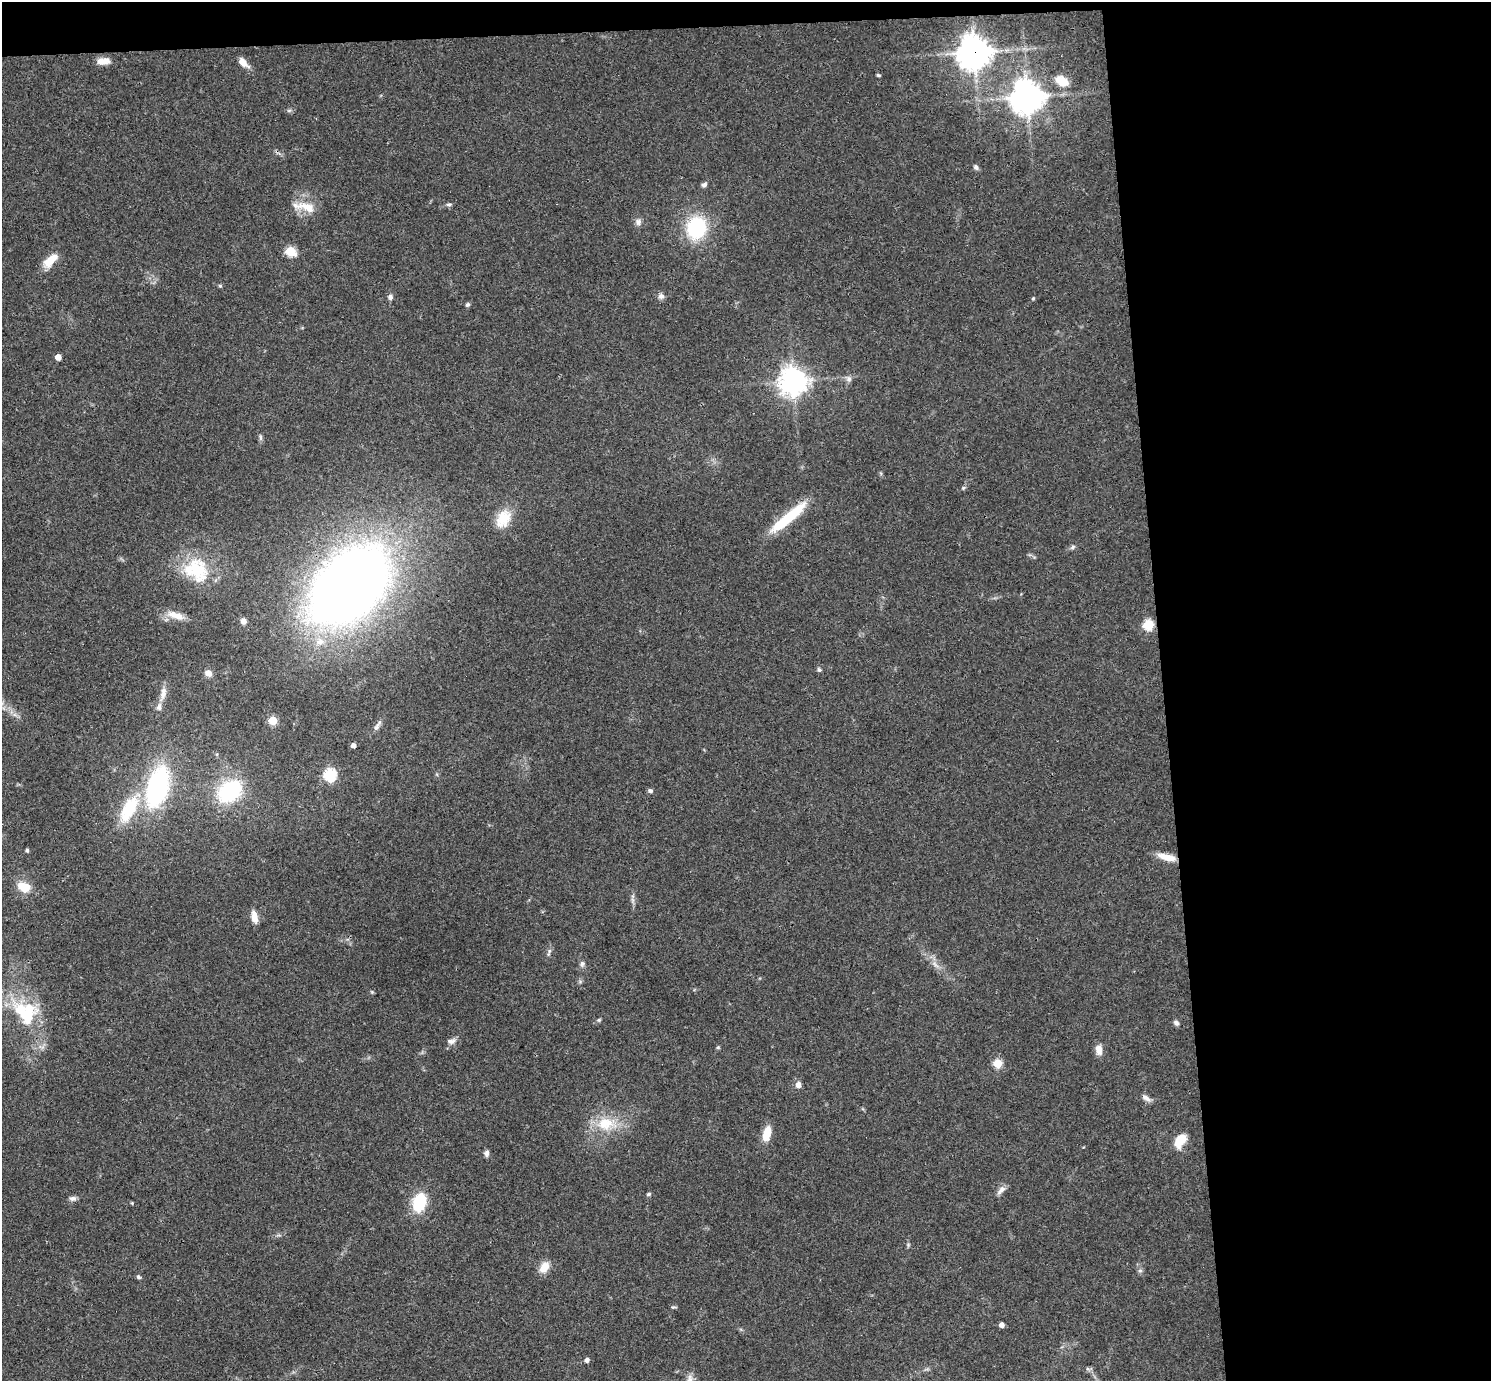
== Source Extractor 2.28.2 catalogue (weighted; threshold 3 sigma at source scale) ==
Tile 3 of 3 x 3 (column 3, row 1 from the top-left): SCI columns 3037-4525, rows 2996-4374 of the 4582 x 4510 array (HDU 1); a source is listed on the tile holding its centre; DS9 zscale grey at full resolution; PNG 1493 x 1383 px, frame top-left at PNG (2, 2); no overlay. Shown black and unused: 24% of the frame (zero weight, under 3 of 4 exposures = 6% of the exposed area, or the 3 px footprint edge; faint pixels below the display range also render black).
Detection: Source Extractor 2.28.2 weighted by HDU 2 'WHT'; one run over the whole footprint, this tile lists its part. Background 0.081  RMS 0.0058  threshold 0.026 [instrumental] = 3 sigma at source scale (4.5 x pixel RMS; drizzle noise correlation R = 1.50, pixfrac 1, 0.05/0.05 arcsec/px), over >= 5 px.
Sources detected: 87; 1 inside a brighter object's white glare — not listed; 6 inside a brighter listed object's ellipse — not listed separately; the other 80 listed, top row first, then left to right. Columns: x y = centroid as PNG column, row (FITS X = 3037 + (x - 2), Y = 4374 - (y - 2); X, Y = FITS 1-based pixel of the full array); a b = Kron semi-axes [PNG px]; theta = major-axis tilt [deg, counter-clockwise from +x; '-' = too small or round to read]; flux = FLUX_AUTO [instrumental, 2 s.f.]
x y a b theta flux
974 52 11 11 - 900
103 61 15 8 6 5.5
243 62 15 7 -45 5
878 75 5 4 - 0.79
1062 81 20 13 -34 9.2
1027 97 10 10 - 990
289 110 7 4 1 1.1
976 167 8 6 -49 1.4
704 185 7 5 38 1.7
449 204 7 5 2 1.3
307 207 28 11 -19 10
638 222 9 8 - 2.4
697 228 17 15 72 52
290 251 6 5 - 31
50 260 18 9 43 11
220 286 5 5 - 0.79
661 296 8 7 - 2.2
390 297 7 6 - 1.8
1033 298 4 4 - 0.65
467 304 6 5 - 1.2
58 357 5 4 - 5.2
849 379 9 7 86 2.2
793 381 9 9 - 670
260 437 10 4 -85 1.3
963 488 6 4 46 0.88
788 518 46 9 40 33
503 519 25 17 61 13
1073 547 8 5 28 1.3
196 569 37 28 -63 31
350 586 70 45 44 750
173 614 18 10 -15 6.6
243 621 6 6 - 3.3
1148 625 6 5 - 39
819 670 6 5 - 1.1
208 673 7 6 - 3.6
163 694 21 7 76 4.9
273 720 5 5 - 23
376 727 12 7 56 2.5
353 745 4 4 - 2.6
217 754 6 3 72 0.65
330 775 6 6 - 71
157 786 29 14 74 130
230 791 25 18 38 53
650 791 6 5 - 1.6
129 809 43 18 60 29
27 850 4 4 - 1.2
1167 857 22 7 -14 8
24 887 15 11 -23 11
632 900 7 4 -89 1.5
254 917 14 7 -78 5.7
549 951 7 5 45 1.3
582 964 8 7 - 1.7
935 964 15 5 -50 3.5
372 992 6 4 -45 0.63
27 1015 31 25 69 30
599 1020 6 5 - 0.88
1176 1023 8 6 -43 1.7
451 1041 13 8 3 2.8
718 1047 5 4 - 0.75
1099 1050 13 8 -85 5
997 1063 5 5 - 22
798 1085 7 6 - 3.1
1146 1098 15 6 -35 2.7
606 1124 29 19 -3 20
767 1134 17 8 77 9.6
1180 1140 16 9 56 12
486 1153 8 5 84 1.9
1001 1190 14 7 50 3.1
649 1194 5 4 - 1
73 1198 10 6 1 2.1
419 1202 22 15 74 21
132 1203 4 4 - 0.65
908 1245 5 5 - 0.89
544 1267 12 9 57 8.3
1140 1270 6 5 - 1.3
138 1277 6 5 - 1.1
673 1307 7 4 -5 0.9
1002 1325 4 4 - 3.4
587 1360 5 5 - 2
690 1379 16 7 85 3.9
Overlapping masked pixels (flux is a lower limit): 2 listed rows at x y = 974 52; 350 586
Isophote crosses this tile's border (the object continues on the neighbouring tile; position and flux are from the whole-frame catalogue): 1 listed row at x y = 690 1379